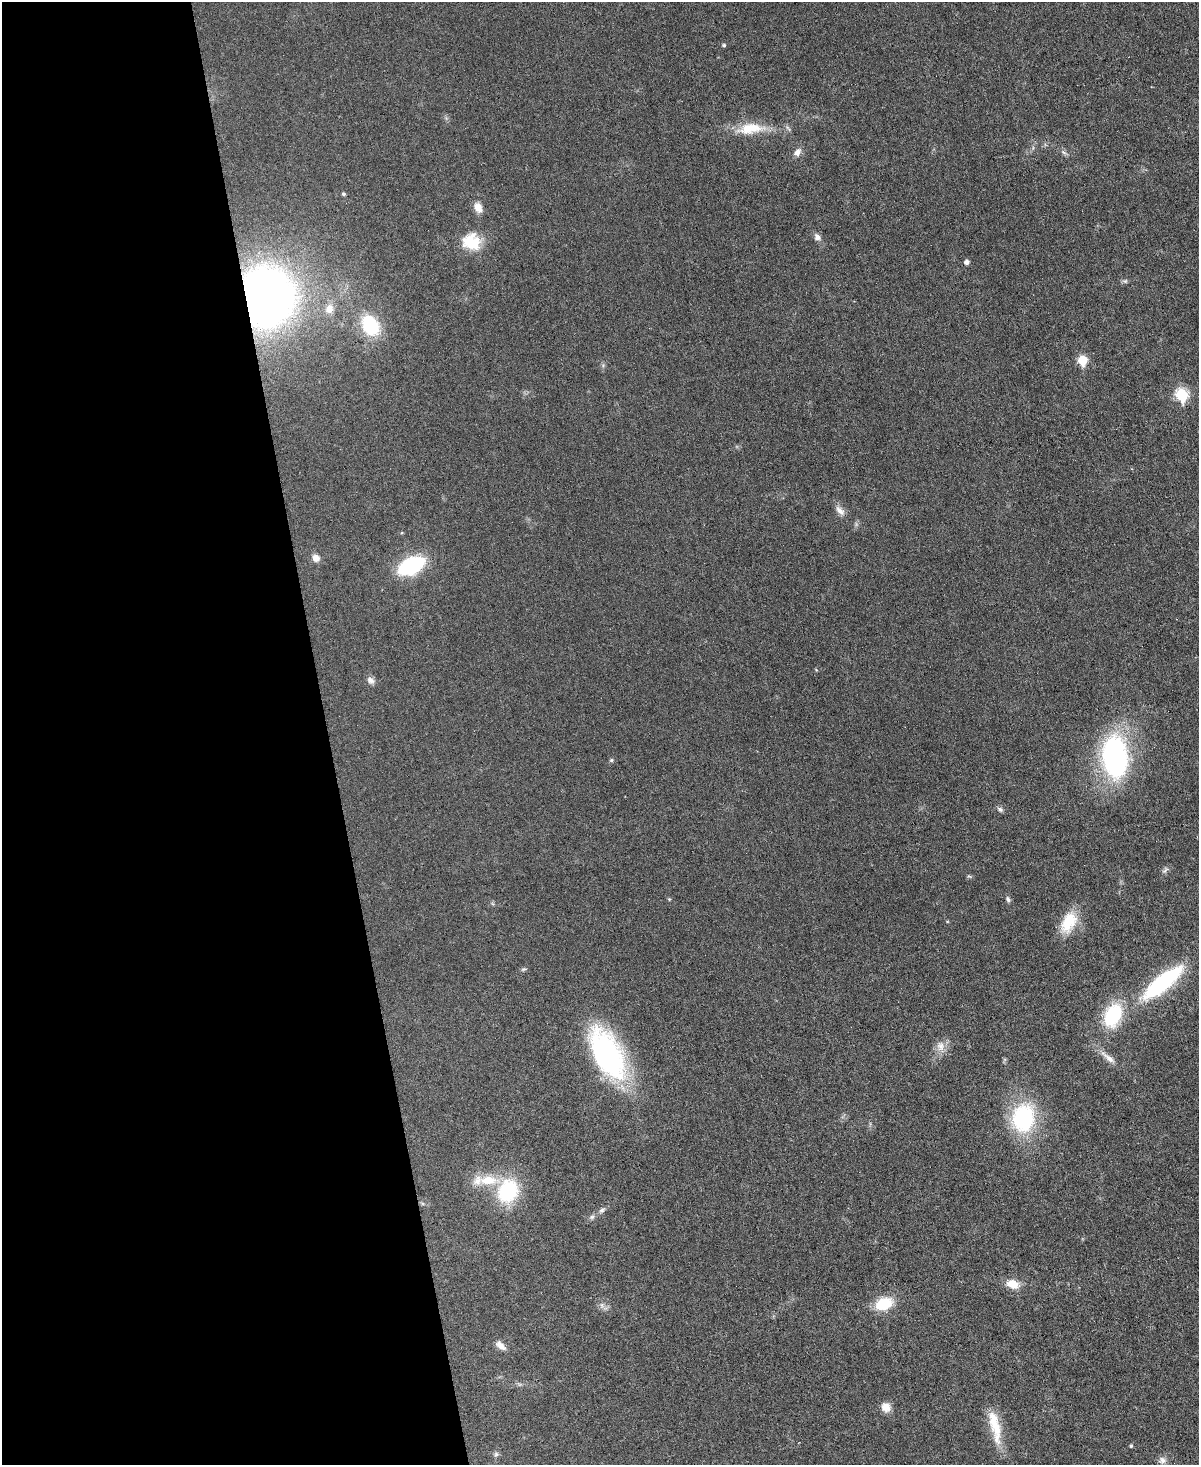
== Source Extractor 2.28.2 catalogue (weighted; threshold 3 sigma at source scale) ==
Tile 5 of 4 x 3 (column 1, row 2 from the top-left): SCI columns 2-1198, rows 1710-3172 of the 4790 x 4768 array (HDU 1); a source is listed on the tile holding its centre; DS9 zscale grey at full resolution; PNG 1201 x 1467 px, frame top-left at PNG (2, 2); no overlay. Shown black and unused: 27% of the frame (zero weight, under 3 of 6 exposures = <1% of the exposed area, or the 3 px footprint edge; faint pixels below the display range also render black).
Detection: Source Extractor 2.28.2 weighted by HDU 2 'WHT'; one run over the whole footprint, this tile lists its part. Background 0.0345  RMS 0.0041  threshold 0.0169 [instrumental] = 3 sigma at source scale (4.09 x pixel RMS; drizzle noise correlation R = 1.36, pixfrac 0.8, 0.05/0.05 arcsec/px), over >= 5 px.
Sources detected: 45; all 45 listed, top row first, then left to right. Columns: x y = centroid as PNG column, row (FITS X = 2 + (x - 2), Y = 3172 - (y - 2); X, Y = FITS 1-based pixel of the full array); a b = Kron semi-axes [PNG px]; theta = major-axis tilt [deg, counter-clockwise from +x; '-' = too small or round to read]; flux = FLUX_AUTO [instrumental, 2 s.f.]
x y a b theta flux
724 45 5 4 - 0.68
751 128 37 14 7 11
797 152 12 8 54 2.1
1063 152 9 4 -36 0.99
343 194 5 4 - 0.63
478 208 14 9 -63 3
817 237 9 7 -54 1.8
471 242 24 22 -19 11
966 262 5 4 - 1.6
1125 281 6 5 - 0.69
266 297 39 34 -86 290
329 309 12 10 73 3.4
370 325 19 13 -56 22
1082 360 6 6 - 15
1182 395 7 6 - 32
840 511 16 8 -46 2.5
316 558 8 8 - 2.6
411 566 21 12 26 40
816 670 4 3 - 0.33
371 680 11 8 -48 1.7
1115 757 47 27 -84 70
611 760 5 5 - 0.52
1000 809 8 6 -30 1
1165 870 11 5 50 1.1
1008 899 8 6 -62 0.93
1069 922 29 17 64 12
1162 982 49 15 39 45
1113 1015 26 17 66 22
941 1046 15 11 87 3.5
607 1054 63 30 -63 68
1108 1058 26 7 -41 3.7
1023 1118 28 23 78 40
488 1180 31 13 -3 11
508 1191 27 22 66 26
602 1210 9 6 30 1.1
592 1217 9 6 30 1.1
1013 1284 15 9 -15 5.5
884 1304 18 12 22 12
602 1305 7 4 -89 0.88
501 1345 17 8 -39 2.5
886 1407 11 10 - 3.6
994 1423 52 12 -79 11
1131 1446 4 3 - 0.57
496 1454 8 6 74 0.93
1162 1460 11 9 -26 1.9
Overlapping masked pixels (flux is a lower limit): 1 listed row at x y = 266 297